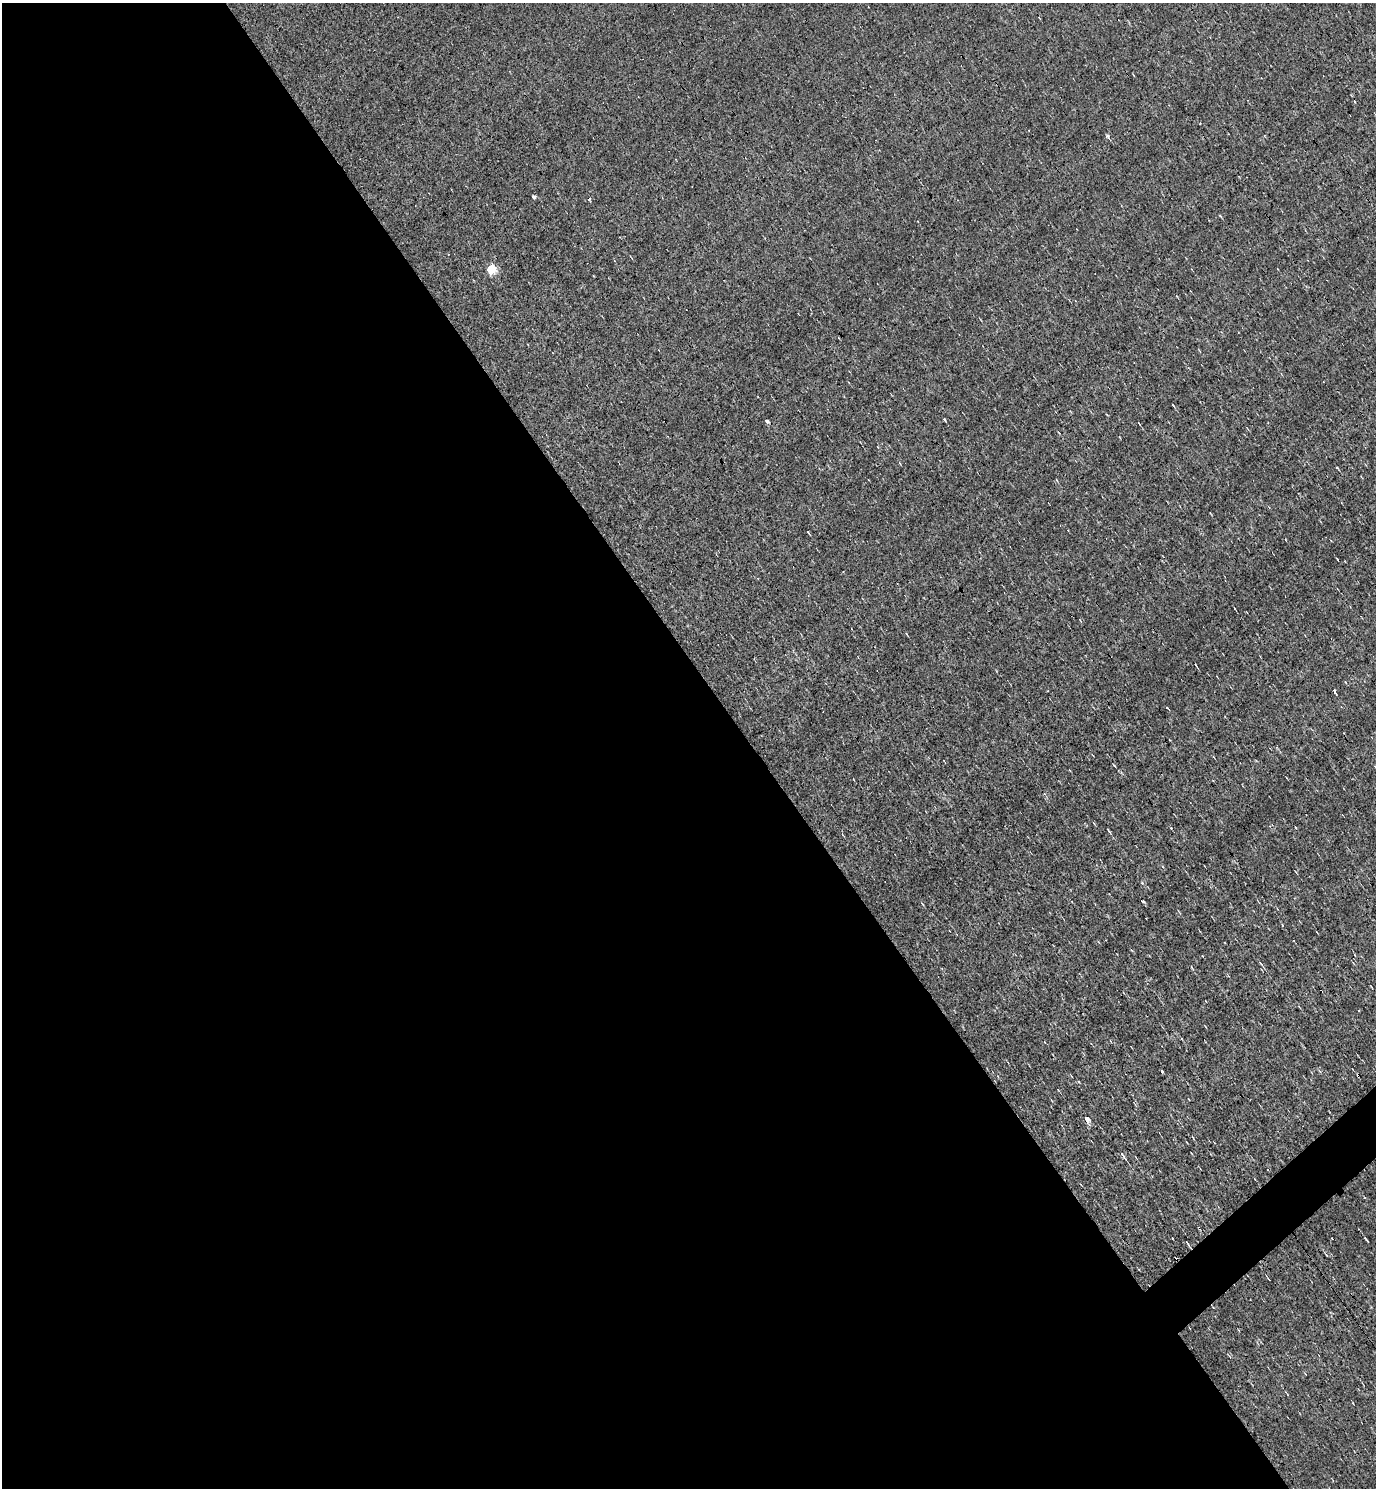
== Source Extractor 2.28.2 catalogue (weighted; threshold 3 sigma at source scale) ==
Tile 9 of 4 x 4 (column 1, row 3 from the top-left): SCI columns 294-1667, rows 1487-2972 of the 5939 x 5945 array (HDU 1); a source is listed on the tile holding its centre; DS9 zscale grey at full resolution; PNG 1378 x 1490 px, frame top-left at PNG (2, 3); no overlay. Shown black and unused: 55% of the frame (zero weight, under 3 of 4 exposures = <1% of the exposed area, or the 3 px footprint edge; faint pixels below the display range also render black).
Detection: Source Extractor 2.28.2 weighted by HDU 2 'WHT'; one run over the whole footprint, this tile lists its part. Background -0.00744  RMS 0.058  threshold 0.262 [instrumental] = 3 sigma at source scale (4.5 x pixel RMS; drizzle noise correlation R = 1.50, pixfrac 1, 0.05/0.05 arcsec/px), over >= 5 px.
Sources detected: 25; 4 cosmic-ray / hot-pixel residue — not listed; the other 21 listed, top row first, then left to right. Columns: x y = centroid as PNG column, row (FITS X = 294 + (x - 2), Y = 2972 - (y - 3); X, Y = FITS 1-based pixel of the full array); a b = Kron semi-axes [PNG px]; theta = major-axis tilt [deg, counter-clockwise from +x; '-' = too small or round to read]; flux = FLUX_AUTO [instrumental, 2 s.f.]
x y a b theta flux
675 159 3 2 - 4
534 197 4 3 - 15
589 199 3 3 - 11
1220 216 5 3 - 4.8
491 269 5 5 - 270
1173 405 3 2 - 4
944 420 4 3 - 9.3
767 421 5 4 - 9.7
808 532 3 3 - 14
1196 665 4 2 - 5.4
1334 691 3 2 - 25
1167 708 4 2 - 4
1375 767 4 3 - 5.2
1108 830 5 2 - 5.9
1142 901 4 3 - 6.6
1260 963 4 3 - 7.3
1161 1072 3 3 - 35
1087 1119 6 5 - 31
1122 1155 9 3 -53 15
1368 1241 3 2 - 4.3
1187 1243 5 2 - 9.6
Isophote crosses this tile's border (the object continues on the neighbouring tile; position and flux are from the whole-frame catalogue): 1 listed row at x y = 1375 767
Unlisted compact peaks at least as high as the median listed source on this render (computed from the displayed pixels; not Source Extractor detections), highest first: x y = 1107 136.